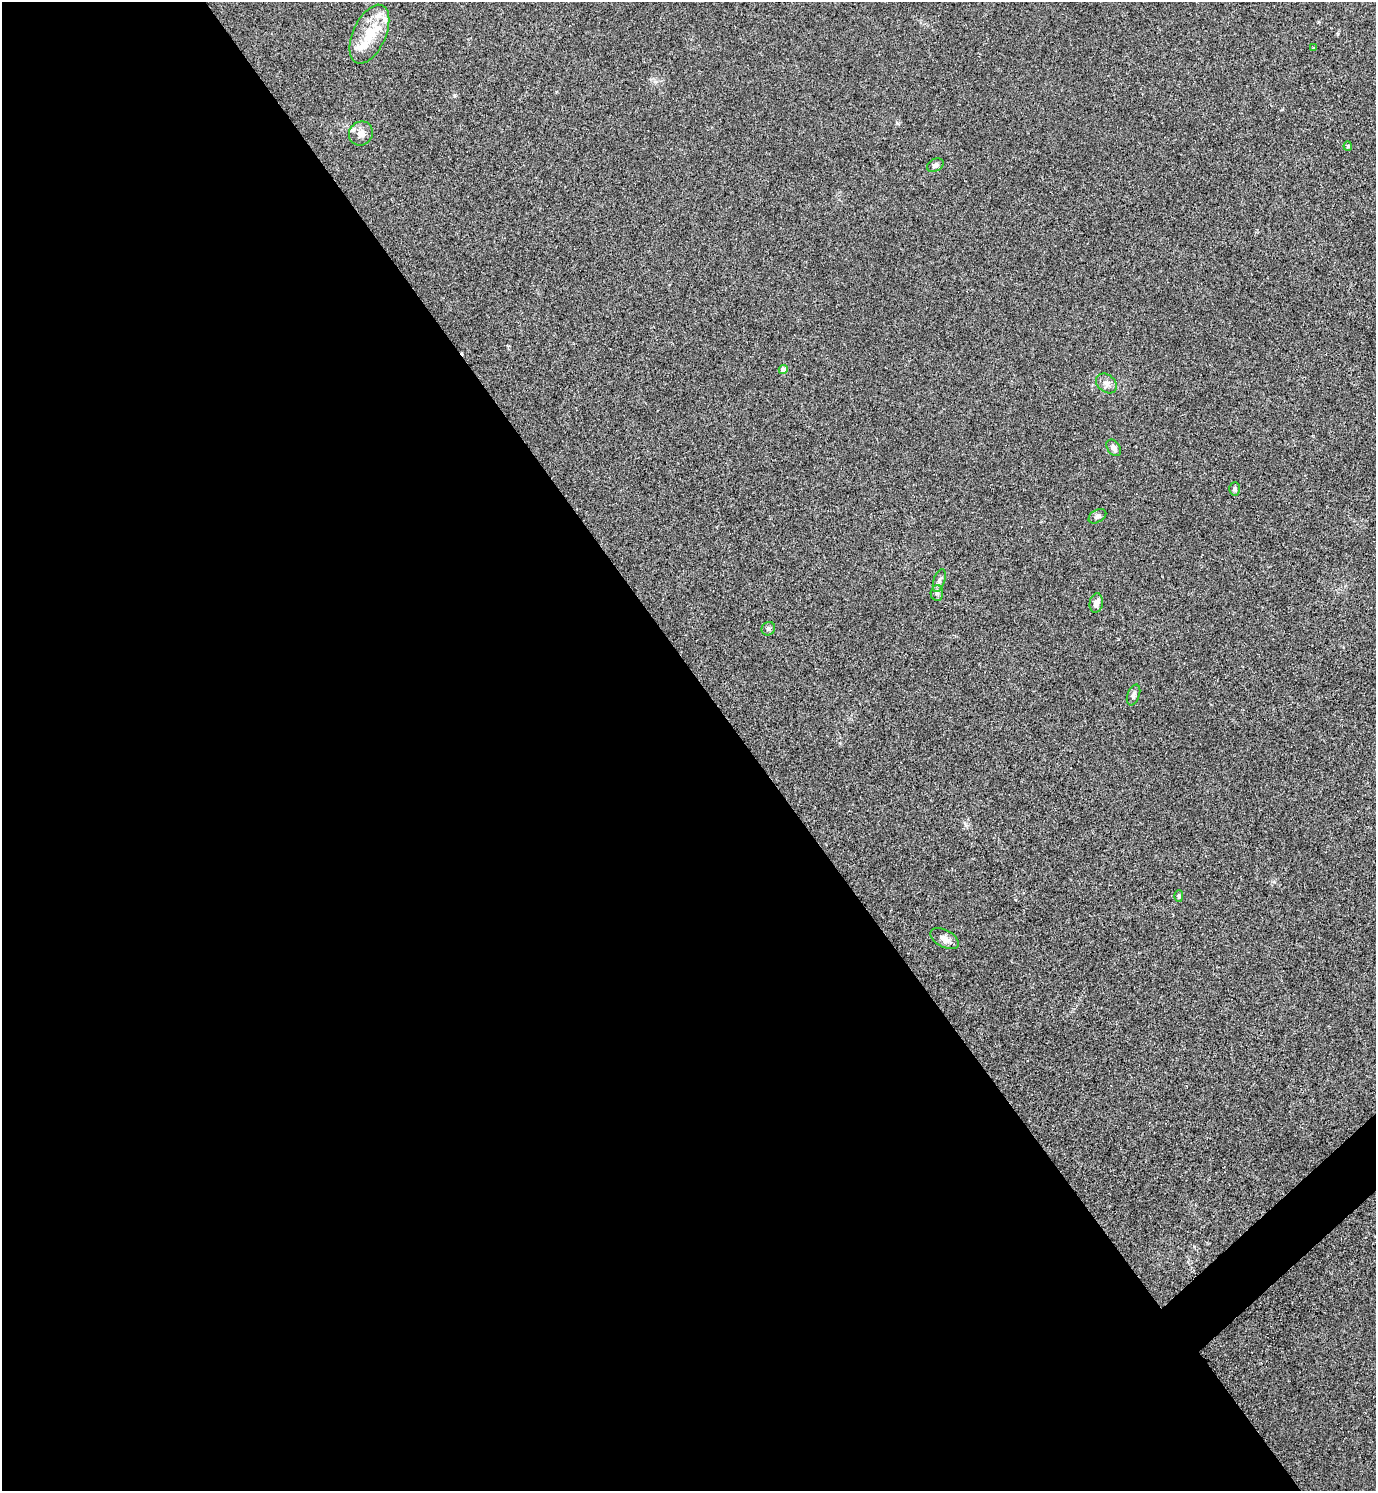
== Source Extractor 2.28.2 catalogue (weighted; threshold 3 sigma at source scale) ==
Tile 9 of 4 x 4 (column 1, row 3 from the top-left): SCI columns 301-1674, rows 1534-3022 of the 5992 x 6003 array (HDU 1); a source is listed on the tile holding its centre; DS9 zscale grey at full resolution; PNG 1378 x 1493 px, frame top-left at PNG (2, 2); each listed source drawn as its Kron ellipse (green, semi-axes under 4 px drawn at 4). Shown black and unused: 55% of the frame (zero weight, under 3 of 5 exposures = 3% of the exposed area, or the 3 px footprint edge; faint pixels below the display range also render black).
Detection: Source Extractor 2.28.2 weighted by HDU 2 'WHT'; one run over the whole footprint, this tile lists its part. Background 0.0162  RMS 0.0029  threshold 0.0131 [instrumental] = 3 sigma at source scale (4.5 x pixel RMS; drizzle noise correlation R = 1.50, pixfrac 1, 0.05/0.05 arcsec/px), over >= 5 px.
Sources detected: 20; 3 inside a brighter listed object's ellipse — not listed separately; the other 17 listed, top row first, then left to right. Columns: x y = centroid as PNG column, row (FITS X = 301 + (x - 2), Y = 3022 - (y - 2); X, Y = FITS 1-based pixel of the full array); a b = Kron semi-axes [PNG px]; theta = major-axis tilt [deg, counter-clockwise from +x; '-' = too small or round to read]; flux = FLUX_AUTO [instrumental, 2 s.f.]
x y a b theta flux
369 34 31 16 65 8.6
1314 48 3 3 - 0.27
361 133 12 11 - 2.2
1348 146 4 4 - 0.52
935 165 9 6 28 1
783 369 5 4 - 2.3
1106 383 11 8 -39 1.5
1114 448 9 6 -54 1.3
1235 489 6 5 - 0.67
1097 516 9 6 30 0.88
939 580 12 5 71 1
937 593 8 6 88 0.89
1096 603 10 6 79 1.4
768 629 7 6 - 0.64
1134 695 11 6 70 0.98
1179 896 6 4 89 0.56
945 939 15 8 -28 2.2